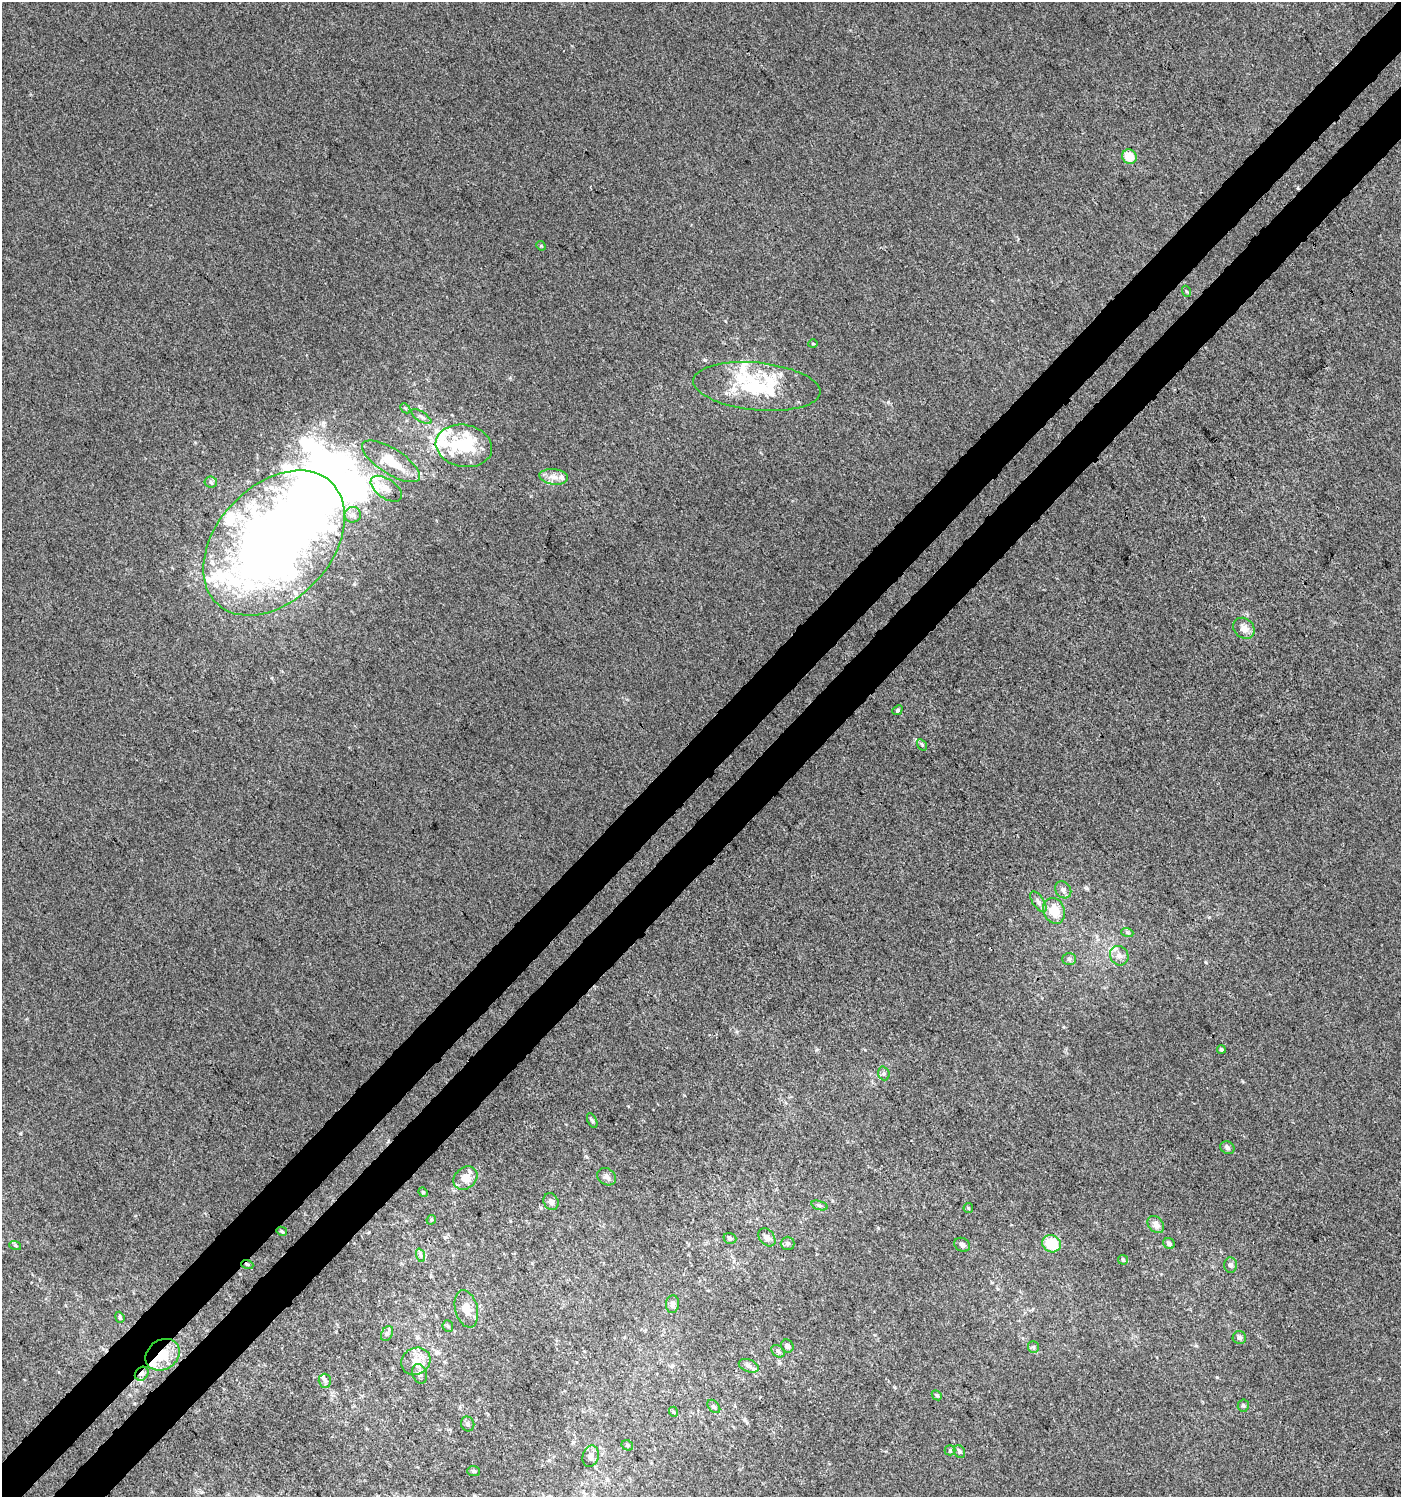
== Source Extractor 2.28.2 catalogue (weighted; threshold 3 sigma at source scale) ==
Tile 7 of 4 x 4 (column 3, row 2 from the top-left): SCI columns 2996-4394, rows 3040-4534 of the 6055 x 6072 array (HDU 1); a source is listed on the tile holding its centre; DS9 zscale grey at full resolution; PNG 1403 x 1499 px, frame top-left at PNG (2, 2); each listed source drawn as its Kron ellipse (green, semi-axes under 4 px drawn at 4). Shown black and unused: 7% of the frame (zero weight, under 3 of 4 exposures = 5% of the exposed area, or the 3 px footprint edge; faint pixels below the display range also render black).
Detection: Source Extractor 2.28.2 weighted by HDU 2 'WHT'; one run over the whole footprint, this tile lists its part. Background 6.82e-05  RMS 0.0047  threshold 0.0211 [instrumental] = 3 sigma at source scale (4.5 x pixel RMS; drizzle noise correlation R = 1.50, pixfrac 1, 0.0396/0.0396 arcsec/px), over >= 5 px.
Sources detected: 103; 10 inside a brighter object's white glare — neither listed nor drawn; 21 inside a brighter listed object's ellipse — not listed separately; the other 72 listed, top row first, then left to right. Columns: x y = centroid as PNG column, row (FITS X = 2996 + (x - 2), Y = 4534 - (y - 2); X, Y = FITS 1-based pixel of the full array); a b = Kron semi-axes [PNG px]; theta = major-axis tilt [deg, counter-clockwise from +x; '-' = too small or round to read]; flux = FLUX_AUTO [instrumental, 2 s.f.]
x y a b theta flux
1129 156 7 7 - 7.2
541 246 5 4 - 0.48
1186 291 5 3 - 0.5
813 344 5 3 - 0.45
757 386 64 24 -6 36
405 408 6 4 -43 0.69
421 417 11 4 -32 1.5
464 446 28 21 -10 20
391 461 33 12 -32 13
554 477 14 7 -6 3.6
211 482 6 5 - 1.1
386 489 18 9 -35 5.9
353 515 8 8 - 2
274 543 83 57 47 440
1244 628 11 9 -41 3.4
897 710 5 4 - 0.61
922 745 6 4 -56 0.63
1063 890 9 7 -52 1.9
1038 902 12 5 -56 2
1054 911 13 10 -69 9
1127 932 6 4 -20 0.7
1119 956 10 9 - 2.7
1069 959 7 6 - 1.1
1221 1049 4 4 - 0.64
884 1073 7 5 -70 1
592 1120 8 4 -63 0.85
1227 1148 7 6 - 1.3
607 1177 10 8 -34 2.1
465 1178 13 10 42 4.8
423 1192 5 4 - 0.55
551 1202 9 7 -61 1.8
819 1205 8 3 -19 0.85
968 1208 5 4 - 0.57
431 1220 5 4 - 0.57
1156 1224 10 7 -49 2.4
282 1231 5 4 - 0.59
767 1237 10 7 -50 2.1
730 1238 6 5 - 1.1
788 1243 7 7 - 1.3
1169 1243 6 5 - 1.1
1051 1244 9 8 - 13
15 1245 6 4 -19 0.62
962 1245 8 6 -30 1.5
420 1255 7 4 -71 1.1
1123 1260 5 4 - 0.62
247 1264 6 3 -19 0.68
1231 1265 7 6 - 1.3
672 1304 9 6 84 1.6
466 1309 19 11 -76 6.4
120 1317 6 4 -69 0.74
448 1326 6 5 - 0.79
387 1334 8 5 61 1.3
1239 1338 7 6 - 1.3
787 1346 7 6 - 1.4
1033 1347 6 5 - 0.79
778 1351 7 5 -38 1.2
163 1355 18 14 34 12
416 1361 15 13 26 6.5
749 1366 10 6 -21 1.7
142 1374 7 6 - 1.7
419 1374 10 7 -72 2.2
325 1381 7 6 - 1.4
937 1395 5 4 - 0.61
714 1406 8 5 -48 0.92
1243 1406 6 5 - 0.82
674 1412 5 3 - 0.45
468 1424 7 6 - 1.2
627 1445 6 5 - 0.78
950 1450 5 5 - 0.61
959 1451 7 5 -61 0.89
591 1456 11 8 76 2.3
474 1471 6 5 - 0.69
Overlapping masked pixels (flux is a lower limit): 3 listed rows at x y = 247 1264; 163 1355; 142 1374
Unlisted compact peaks at least as high as the median listed source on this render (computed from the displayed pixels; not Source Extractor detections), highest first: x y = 888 402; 1217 1377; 878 1228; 541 1208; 1209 917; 1206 962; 1087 888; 894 1387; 20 1134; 916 740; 737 1032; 1242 1081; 1064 1027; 816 1050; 510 378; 628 1106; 445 1237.